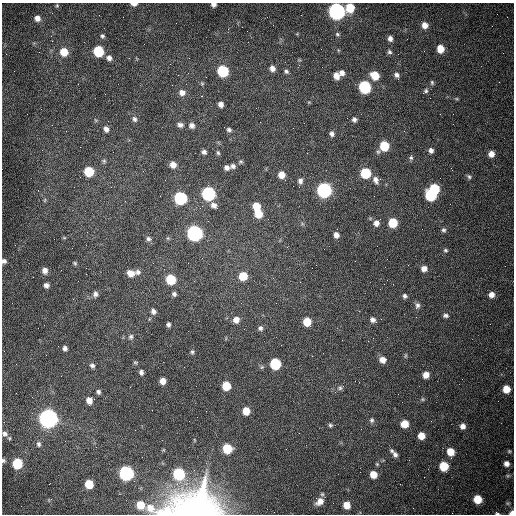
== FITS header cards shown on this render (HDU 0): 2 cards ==
NAXIS1  =                  512 /fastest changing axis
NAXIS2  =                  512 /next to fastest changing axis

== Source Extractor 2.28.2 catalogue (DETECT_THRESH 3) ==
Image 512 x 512 px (HDU 0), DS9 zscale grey, 1 PNG px = 1 image px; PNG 516 x 516 px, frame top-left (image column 1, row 512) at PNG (2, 3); no overlay
Background 1540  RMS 24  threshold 72.1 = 3 sigma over >= 5 px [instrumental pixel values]
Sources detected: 144; all 144 listed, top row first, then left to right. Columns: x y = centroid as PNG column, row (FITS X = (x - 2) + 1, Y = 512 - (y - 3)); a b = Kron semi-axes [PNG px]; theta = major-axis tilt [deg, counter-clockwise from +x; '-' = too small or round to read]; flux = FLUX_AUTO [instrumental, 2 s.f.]
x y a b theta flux
134 4 6 3 1 7.5e+03
214 4 5 4 - 6.1e+03
57 5 5 4 - 1.8e+03
350 8 7 6 - 4.6e+04
336 11 8 7 - 7.3e+05
37 18 6 6 - 9.0e+03
425 25 7 7 - 1.2e+04
337 34 6 5 - 2.7e+03
51 36 2 2 - 1.2e+03
102 36 5 5 - 3.1e+03
390 38 6 5 - 6.5e+03
440 49 7 6 - 2.3e+04
98 51 7 6 - 9.7e+04
64 52 7 7 - 2.7e+04
389 52 7 6 - 3.6e+03
109 58 7 6 - 6.6e+03
272 68 7 6 - 8.1e+03
223 71 7 6 - 1.3e+05
286 71 5 5 - 3.3e+03
342 73 6 6 - 7.2e+03
375 75 8 7 - 3.2e+04
396 75 7 6 - 5.7e+03
336 76 8 6 -68 1.2e+04
202 83 6 5 - 2.2e+03
432 83 7 5 -75 2.6e+03
365 87 7 6 - 2.0e+05
426 91 6 6 - 3.2e+03
182 92 8 7 - 9.0e+03
105 94 2 2 - 9.0e+02
201 96 3 2 - 1.5e+03
221 104 5 5 - 7.2e+03
134 119 7 5 -64 4.5e+03
354 119 6 6 - 4.6e+03
180 125 7 6 - 5.4e+03
192 125 7 6 - 6.6e+03
293 128 2 2 - 6.8e+02
106 129 7 6 - 6.7e+03
229 130 5 4 - 3.6e+03
332 134 6 6 - 5.1e+03
384 146 7 6 - 6.1e+04
431 150 5 5 - 5.2e+03
204 152 5 5 - 4.7e+03
218 153 6 4 -72 2.6e+03
491 154 6 6 - 1.1e+04
411 158 6 5 - 2.9e+03
104 161 6 5 - 2.9e+03
173 165 6 6 - 1.2e+04
233 166 7 6 - 5.2e+03
227 168 6 5 - 6.6e+03
89 171 7 6 - 6.1e+04
366 173 7 6 - 8.7e+04
281 175 6 6 - 1.9e+04
469 177 6 5 - 2.9e+03
376 180 9 6 -68 7.4e+03
300 181 8 7 - 6.7e+03
434 189 6 6 - 7.2e+04
324 190 7 7 - 4.4e+05
208 194 8 7 - 2.6e+05
431 195 7 6 - 1.2e+05
180 198 7 7 - 2.0e+05
45 200 6 4 71 2.0e+03
214 205 8 7 - 7.6e+03
256 206 6 6 - 2.8e+04
258 214 7 6 - 3.4e+04
376 223 7 7 - 8.3e+03
393 223 6 6 - 4.8e+04
444 230 6 5 - 3.2e+03
194 233 7 7 - 5.4e+05
336 235 6 5 - 8.0e+03
64 238 5 3 - 1.5e+03
148 239 7 6 - 4.4e+03
445 250 5 4 - 2.4e+03
4 261 5 5 - 4.6e+03
75 263 5 4 - 2.3e+03
424 268 6 5 - 9.1e+03
45 271 7 6 - 8.2e+03
138 272 8 7 - 5.4e+03
131 273 8 6 -19 1.3e+04
243 276 7 6 - 3.4e+04
273 278 2 2 - 9.6e+02
171 279 7 6 - 6.5e+04
46 285 5 5 - 5.9e+03
95 294 7 6 - 5.1e+03
174 294 5 5 - 3.9e+03
491 295 6 6 - 1.0e+04
405 296 6 5 - 3.9e+03
276 303 3 2 - 1.2e+03
417 305 8 6 78 5.1e+03
153 311 6 6 - 6.1e+03
446 315 7 5 -1 4.0e+03
381 319 2 2 - 8.7e+02
236 320 8 7 - 1.1e+04
373 320 7 5 -34 5.8e+03
307 322 6 6 - 3.2e+04
168 324 4 4 - 3.8e+03
260 328 7 6 - 4.3e+03
131 337 7 6 - 3.9e+03
65 348 6 5 - 5.1e+03
192 352 6 5 - 2.9e+03
405 356 6 4 71 2.0e+03
382 360 7 6 - 1.1e+04
135 362 7 4 -5 2.2e+03
275 364 7 6 - 1.1e+05
92 365 6 5 - 4.4e+03
141 372 5 4 - 4.4e+03
426 375 6 6 - 1.2e+04
163 381 5 5 - 1.3e+04
226 386 6 6 - 4.4e+04
340 388 6 6 - 3.5e+03
506 389 6 6 - 2.4e+04
98 392 5 4 - 4.0e+03
423 399 6 4 -90 2.0e+03
89 400 7 7 - 1.3e+04
246 411 6 6 - 2.4e+04
48 418 8 7 - 1.3e+06
372 420 7 6 - 3.9e+03
404 424 6 6 - 2.5e+04
330 425 6 5 - 3.0e+03
463 426 6 6 - 7.9e+03
5 434 9 8 - 7.5e+03
421 436 6 6 - 2.0e+04
39 444 8 6 -69 4.7e+03
227 449 6 6 - 6.0e+04
392 451 7 5 -54 3.9e+03
509 451 6 5 - 2.3e+03
450 452 7 6 - 2.7e+04
395 455 7 5 -64 5.0e+03
3 460 5 5 - 3.2e+03
17 463 7 6 - 7.7e+04
506 464 6 6 - 7.6e+03
444 466 7 6 - 5.0e+04
126 473 7 7 - 4.1e+05
179 474 7 7 - 1.5e+05
373 474 6 6 - 2.0e+04
89 484 6 6 - 4.1e+04
316 498 3 2 - 3.9e+03
477 499 6 6 - 3.3e+04
320 501 11 8 40 1.5e+04
140 505 7 7 - 2.9e+04
346 505 6 6 - 1.9e+04
150 508 15 10 -41 1.8e+04
195 509 39 25 5 5.9e+05
497 513 6 3 -15 2.8e+03
512 513 4 3 - 1.4e+04
At the frame edge (FLAGS 8, measured only in part): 8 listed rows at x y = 134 4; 214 4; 4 261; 5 434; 3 460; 195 509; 497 513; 512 513